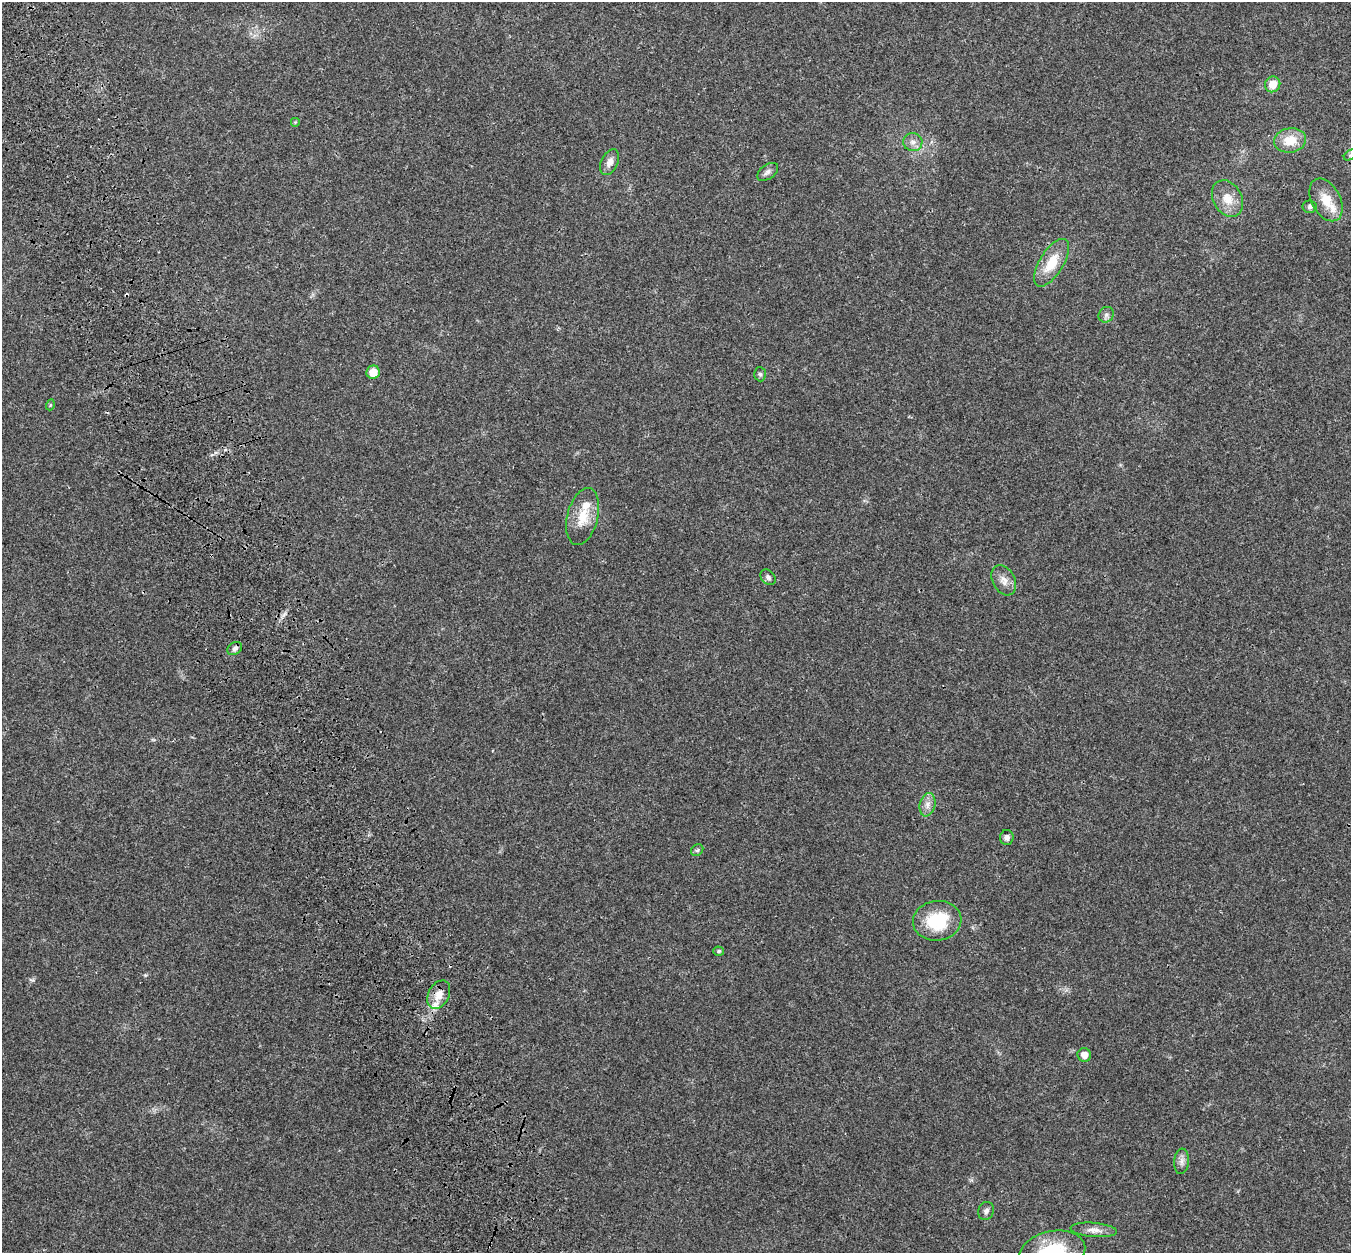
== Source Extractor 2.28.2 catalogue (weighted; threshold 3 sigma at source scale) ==
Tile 11 of 4 x 4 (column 3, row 3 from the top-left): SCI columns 2805-4153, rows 1458-2708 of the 5613 x 5470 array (HDU 1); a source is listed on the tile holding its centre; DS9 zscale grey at full resolution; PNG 1353 x 1255 px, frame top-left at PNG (2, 2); each listed source drawn as its Kron ellipse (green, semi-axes under 4 px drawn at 4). Shown black and unused: <1% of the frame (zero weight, under 3 of 4 exposures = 9% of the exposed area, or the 3 px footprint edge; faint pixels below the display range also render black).
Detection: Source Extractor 2.28.2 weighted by HDU 2 'WHT'; one run over the whole footprint, this tile lists its part. Background 0.0228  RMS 0.0031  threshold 0.014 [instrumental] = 3 sigma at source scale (4.5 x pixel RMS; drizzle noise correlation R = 1.50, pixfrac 1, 0.0396/0.0396 arcsec/px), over >= 5 px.
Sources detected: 32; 2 inside a brighter listed object's ellipse — not listed separately; the other 30 listed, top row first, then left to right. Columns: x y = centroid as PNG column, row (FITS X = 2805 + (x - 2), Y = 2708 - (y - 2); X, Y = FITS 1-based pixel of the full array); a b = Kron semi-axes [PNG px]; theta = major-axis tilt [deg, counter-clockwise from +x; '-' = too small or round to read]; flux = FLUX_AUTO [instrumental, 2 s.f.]
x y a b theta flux
1273 84 8 7 - 3.9
295 122 5 5 - 0.32
1290 140 16 12 8 6.1
913 142 9 9 - 1.7
1350 155 7 4 35 0.58
610 162 14 8 65 2
768 172 12 7 36 1.2
1227 199 19 14 -61 4.9
1326 200 23 14 -62 6
1310 207 7 6 - 0.74
1052 263 27 12 58 7.4
1106 315 8 7 - 1
373 372 7 6 - 3.5
760 374 7 6 - 0.61
50 405 5 3 - 0.31
583 516 29 15 76 7.2
768 577 9 6 -49 0.88
1004 580 16 11 -61 2.6
235 648 8 6 34 1
928 805 12 7 78 1.9
1007 837 7 7 - 1.2
697 850 6 5 - 0.53
937 921 24 20 6 14
719 951 5 4 - 0.54
439 995 15 10 62 3.3
1084 1055 7 6 - 2.1
1182 1161 13 7 84 1.5
986 1211 9 7 67 1.1
1094 1230 23 7 -5 2.3
1052 1252 33 21 11 17
Isophote crosses this tile's border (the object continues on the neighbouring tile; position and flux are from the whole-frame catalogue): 2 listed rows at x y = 1350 155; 1052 1252